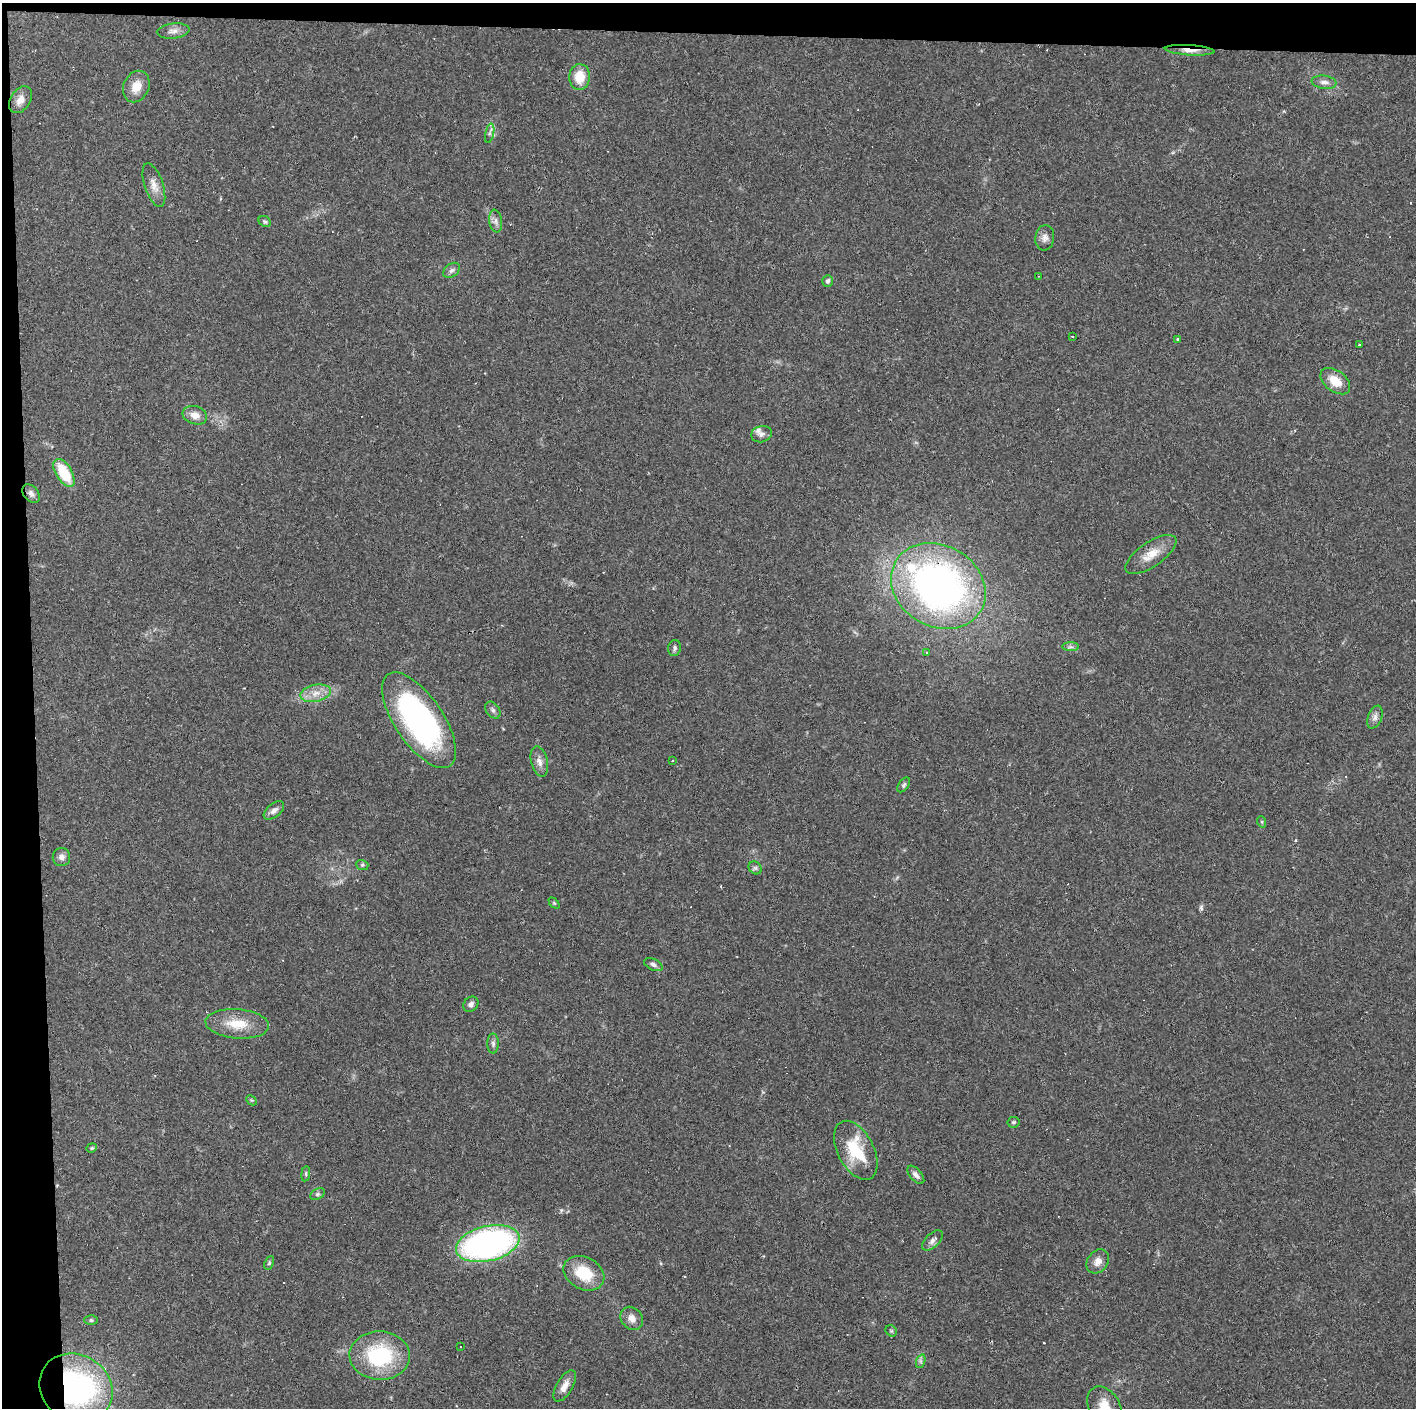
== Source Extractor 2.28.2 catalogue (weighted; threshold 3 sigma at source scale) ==
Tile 1 of 3 x 3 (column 1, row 1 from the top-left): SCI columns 1-1414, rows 2813-4218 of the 4243 x 4220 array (HDU 1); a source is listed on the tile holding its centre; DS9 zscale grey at full resolution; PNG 1418 x 1410 px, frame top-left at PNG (2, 3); each listed source drawn as its Kron ellipse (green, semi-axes under 4 px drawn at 4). Shown black and unused: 4% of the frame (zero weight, under 2 of 3 exposures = <1% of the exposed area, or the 3 px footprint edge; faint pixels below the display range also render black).
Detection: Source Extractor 2.28.2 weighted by HDU 2 'WHT'; one run over the whole footprint, this tile lists its part. Background 0.0866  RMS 0.0065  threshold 0.0292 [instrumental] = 3 sigma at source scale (4.5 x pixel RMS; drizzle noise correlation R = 1.50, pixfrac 1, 0.05/0.05 arcsec/px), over >= 5 px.
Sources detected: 78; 11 cosmic-ray / hot-pixel residue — neither listed nor drawn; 2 inside a brighter listed object's ellipse — not listed separately; the other 65 listed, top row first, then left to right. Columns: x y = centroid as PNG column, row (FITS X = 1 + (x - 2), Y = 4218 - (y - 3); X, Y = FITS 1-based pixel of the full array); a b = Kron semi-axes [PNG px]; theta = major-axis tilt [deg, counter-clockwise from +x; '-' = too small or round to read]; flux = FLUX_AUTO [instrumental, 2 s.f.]
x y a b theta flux
173 31 16 7 7 3.9
1190 50 25 5 -4 6.2
580 77 13 10 87 13
1324 82 12 6 -8 3.1
136 86 16 12 66 8.9
20 100 15 10 57 5.4
490 133 10 4 77 1.7
154 185 23 9 -71 6.1
496 221 11 6 -81 2.9
265 222 7 5 -31 1.3
1045 238 13 9 82 3.8
451 270 9 6 39 2.2
1039 276 4 3 - 0.46
828 281 6 5 - 1.6
1072 336 3 2 - 0.65
1177 339 4 3 - 1
1359 345 3 3 - 1.8
1335 381 17 10 -37 11
195 415 12 9 -18 5.6
761 434 10 8 16 2.7
64 473 15 8 -59 24
31 494 11 7 -50 2.8
1151 554 30 12 34 12
938 586 49 40 -30 280
1071 647 8 4 -1 1.5
674 648 8 6 78 1.7
926 652 4 3 - 0.98
316 693 15 8 12 7.1
493 710 9 6 -54 2
1375 717 12 7 69 2.9
419 720 55 24 -56 170
672 760 3 2 - 0.7
539 762 15 8 -76 4.4
904 785 8 5 53 1.3
274 810 12 7 39 2.9
1262 822 6 3 -72 0.71
61 857 9 8 - 3.1
362 865 6 5 - 1.1
755 868 7 6 - 1.5
554 903 6 4 -45 0.82
653 965 10 5 -26 2.2
471 1004 8 6 49 2.4
237 1024 32 14 -4 16
493 1043 10 5 -89 2
251 1100 6 4 -44 0.85
1013 1122 6 5 - 1.1
92 1148 5 4 - 0.83
856 1150 32 18 -62 29
306 1174 8 4 83 1.1
916 1175 11 6 -49 2.8
317 1194 8 5 27 1.5
932 1240 13 6 44 3
488 1243 32 17 13 200
1098 1261 13 10 52 5.1
269 1263 7 4 66 1.1
584 1273 21 16 -28 23
632 1318 12 10 -49 4.8
91 1320 6 5 - 1.2
891 1331 6 5 - 0.97
460 1347 3 3 - 1.7
380 1356 30 24 -3 52
921 1361 7 4 72 1.4
565 1386 17 8 59 5.8
76 1388 38 33 -33 150
1104 1406 21 15 -58 15
Overlapping masked pixels (flux is a lower limit): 2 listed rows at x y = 1190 50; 76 1388
Isophote crosses this tile's border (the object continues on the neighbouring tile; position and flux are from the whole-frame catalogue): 2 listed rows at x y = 76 1388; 1104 1406